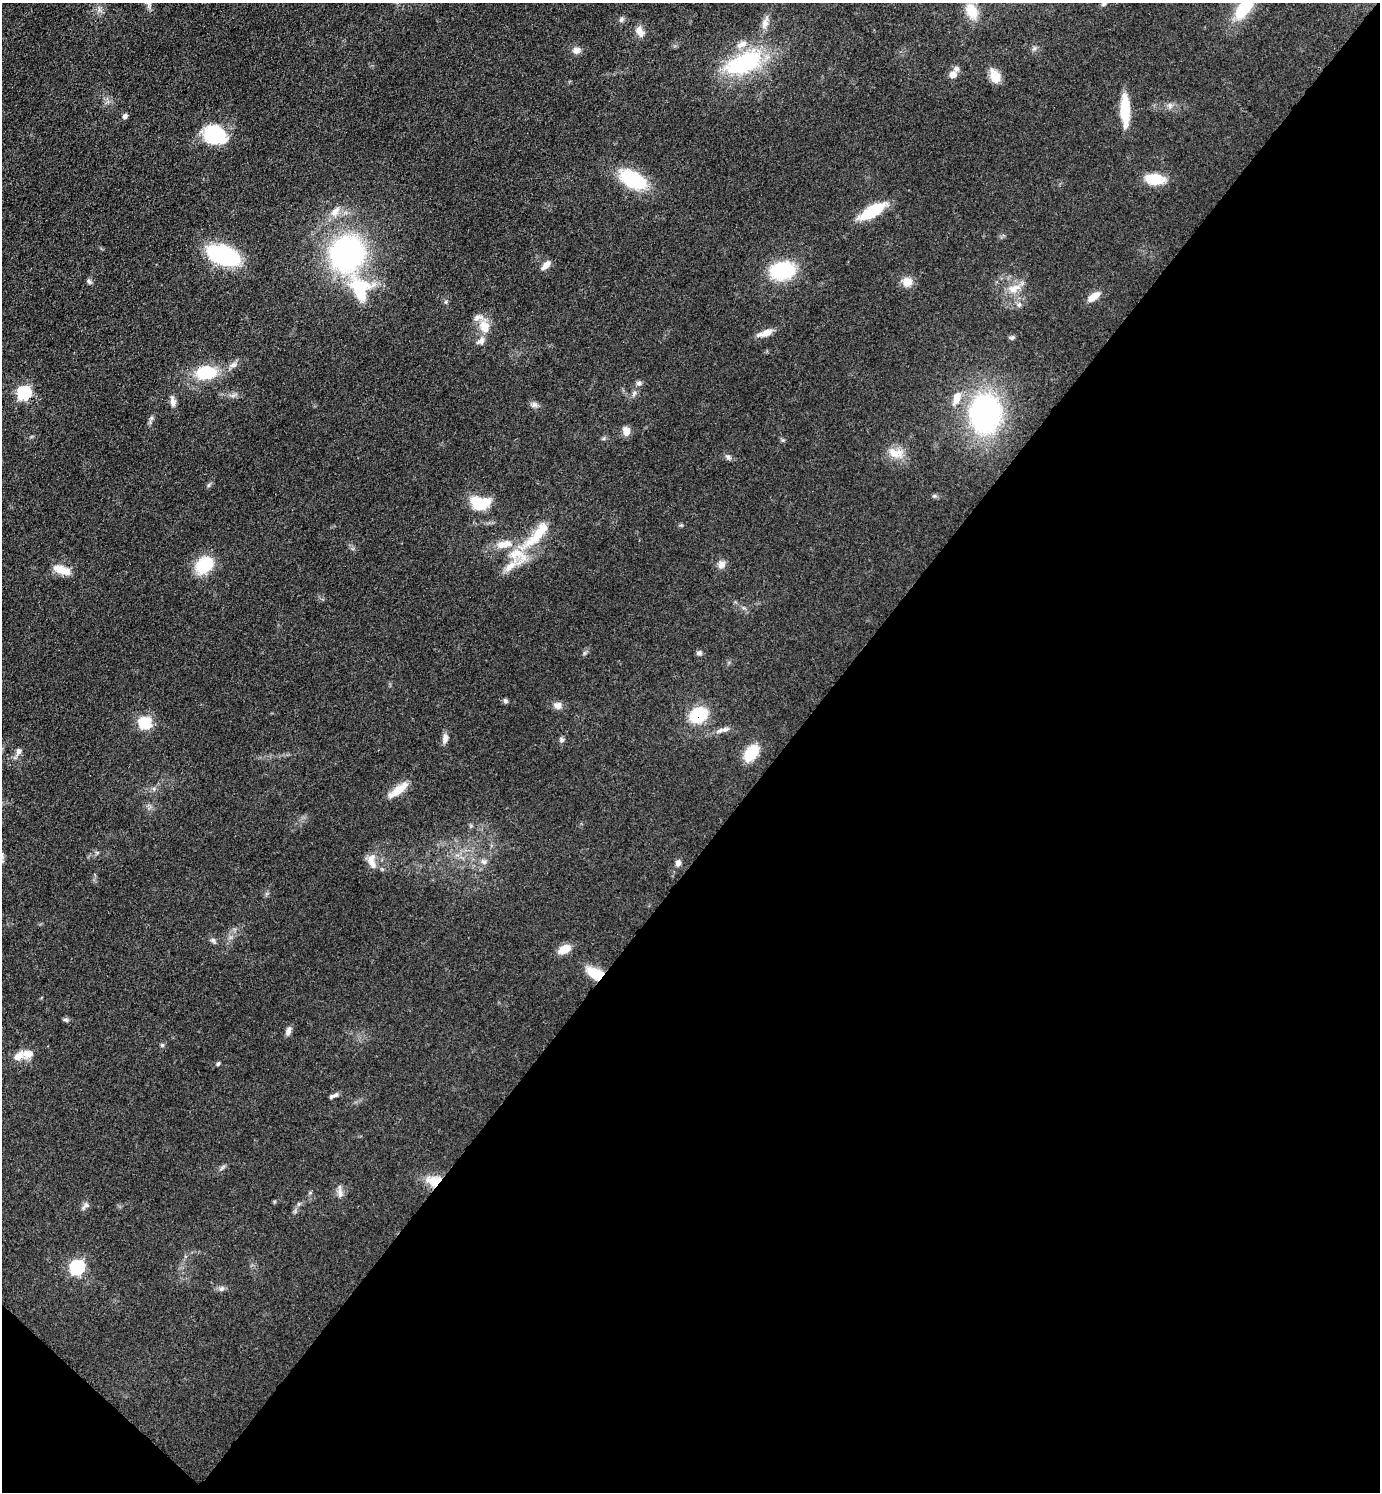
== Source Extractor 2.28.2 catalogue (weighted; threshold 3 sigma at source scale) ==
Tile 15 of 4 x 4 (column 3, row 4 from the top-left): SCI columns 3054-4431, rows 2-1491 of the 5965 x 5962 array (HDU 1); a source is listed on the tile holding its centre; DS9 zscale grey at full resolution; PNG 1382 x 1494 px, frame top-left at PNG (2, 3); no overlay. Shown black and unused: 44% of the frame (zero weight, under 3 of 4 exposures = <1% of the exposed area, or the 3 px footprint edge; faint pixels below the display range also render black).
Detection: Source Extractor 2.28.2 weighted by HDU 2 'WHT'; one run over the whole footprint, this tile lists its part. Background 0.0772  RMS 0.0065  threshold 0.0295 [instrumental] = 3 sigma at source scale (4.5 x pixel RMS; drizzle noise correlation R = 1.50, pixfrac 1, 0.05/0.05 arcsec/px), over >= 5 px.
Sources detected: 89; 8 inside a brighter listed object's ellipse — not listed separately; the other 81 listed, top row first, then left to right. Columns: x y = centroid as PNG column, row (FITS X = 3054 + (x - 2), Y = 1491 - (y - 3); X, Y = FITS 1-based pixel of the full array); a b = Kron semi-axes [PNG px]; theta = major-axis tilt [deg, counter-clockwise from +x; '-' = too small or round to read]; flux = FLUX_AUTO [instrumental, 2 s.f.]
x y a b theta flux
1104 3 9 6 38 1.7
1244 7 34 14 54 30
971 11 19 12 -66 13
621 19 8 5 70 1.4
765 23 14 9 71 4.2
640 31 15 9 -61 4.8
576 50 10 9 - 3.6
744 63 47 23 22 66
953 75 8 7 - 4.3
995 76 17 11 -68 8.4
1170 105 8 5 79 1.9
1125 110 32 9 -88 22
125 116 8 6 73 1.5
215 134 23 19 -25 38
632 179 26 14 -28 46
1155 179 19 11 -6 18
872 211 27 10 30 29
335 212 18 9 53 6.5
347 253 27 25 66 170
223 255 24 13 -20 90
546 265 13 6 48 4.1
783 271 21 16 9 46
89 281 8 5 -39 1.4
907 282 12 11 - 6.9
1014 288 21 9 24 7.6
360 289 31 23 -70 36
1094 296 15 7 36 7.2
446 302 6 4 90 0.96
1019 305 6 6 - 1.5
484 326 18 14 -72 10
765 333 21 7 17 5.9
1012 337 7 6 - 1.4
233 365 11 6 14 2.8
206 373 24 15 2 28
639 383 8 7 - 1.7
24 393 7 7 - 73
634 393 8 6 71 1.9
957 398 20 11 72 8
173 402 14 7 -83 3.6
534 405 9 7 -15 2.3
985 413 29 23 85 160
151 418 7 5 47 1.4
626 431 10 8 -81 5.5
895 453 23 12 -8 9.6
728 457 9 6 -56 1.7
209 485 6 4 70 1
480 503 17 11 -3 28
535 538 52 13 38 23
504 544 24 11 10 10
721 564 10 9 - 3.7
204 565 24 18 44 22
62 570 23 9 -20 9.1
699 653 8 6 19 1.6
505 701 6 6 - 1.3
557 705 10 9 - 3.9
699 715 15 11 26 37
145 723 7 6 - 47
725 729 11 6 18 2.7
445 738 13 7 79 3.6
561 740 7 6 - 1.4
18 751 11 7 80 2.8
751 753 16 10 53 20
154 789 6 4 -72 1.1
398 790 29 9 37 10
372 861 22 10 -78 6.7
484 862 9 7 -31 2.2
678 863 7 6 - 2.9
213 940 9 6 -40 1.6
564 949 13 8 29 10
596 974 18 11 -29 18
65 1019 8 4 0 1.3
288 1031 10 6 72 2.9
162 1045 5 5 - 1.1
28 1054 16 12 12 6.4
218 1063 6 4 62 0.93
334 1095 12 4 22 1.9
434 1181 19 13 2 12
340 1191 20 6 -84 3.3
85 1205 11 6 42 2.4
77 1267 7 7 - 98
221 1289 8 7 - 2
Overlapping masked pixels (flux is a lower limit): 3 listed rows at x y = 699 715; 596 974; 434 1181
Isophote crosses this tile's border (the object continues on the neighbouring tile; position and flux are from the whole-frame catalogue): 2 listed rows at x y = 1104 3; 1244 7